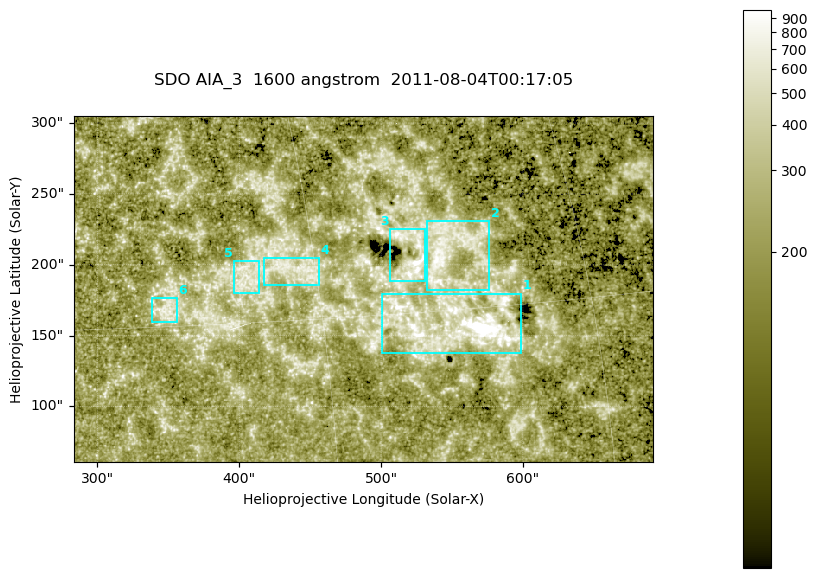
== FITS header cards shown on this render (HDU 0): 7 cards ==
TELESCOP= 'SDO     '           /
INSTRUME= 'AIA_3   '           /
WAVELNTH=                 1600 /
WAVEUNIT= 'angstrom'           /
DATE-OBS= '2011-08-04T00:17:05.120' /
CTYPE1  = 'HPLN-TAN'           /
CTYPE2  = 'HPLT-TAN'           /

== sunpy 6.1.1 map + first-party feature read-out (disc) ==
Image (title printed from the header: SDO AIA_3  1600 angstrom  2011-08-04T00:17:05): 670 x 401 px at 0.609 arcsec/px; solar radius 946 arcsec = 1552 px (partial field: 3.5% of the solar disc is inside the frame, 100% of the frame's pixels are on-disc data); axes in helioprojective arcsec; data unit not stated in the header (colour bar unlabelled)
Pointing: header CRPIX1/2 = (2047.81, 2050.03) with CRVAL1/2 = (0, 0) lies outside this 670 x 401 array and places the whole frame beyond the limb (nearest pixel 1.38 R_sun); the SolarSoft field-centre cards XCEN/YCEN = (487.4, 182.9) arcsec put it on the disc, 2015 arcsec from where CRPIX/CRVAL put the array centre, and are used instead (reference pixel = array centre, CRVAL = XCEN/YCEN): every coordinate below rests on XCEN/YCEN
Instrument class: DISC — disc imager (sunpy class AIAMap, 1600 A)
Bright regions (active regions / flare kernels): reference = the on-disc median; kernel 5 px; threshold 5 sigma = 330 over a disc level ~212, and >= 1.15x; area >= 268 px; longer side >= 5 px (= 3 arcsec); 6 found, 6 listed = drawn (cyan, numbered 1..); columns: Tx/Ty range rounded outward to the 2 arcsec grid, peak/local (2 s.f.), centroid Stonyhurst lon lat
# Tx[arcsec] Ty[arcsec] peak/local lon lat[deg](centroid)
1 500..600 138..180 12 +37 +14
2 532..578 182..232 4.5 +37 +18
3 506..532 188..226 8.1 +35 +18
4 416..456 184..206 3.4 +29 +17
5 396..414 180..204 3.3 +26 +17
6 338..358 158..178 3.4 +22 +16